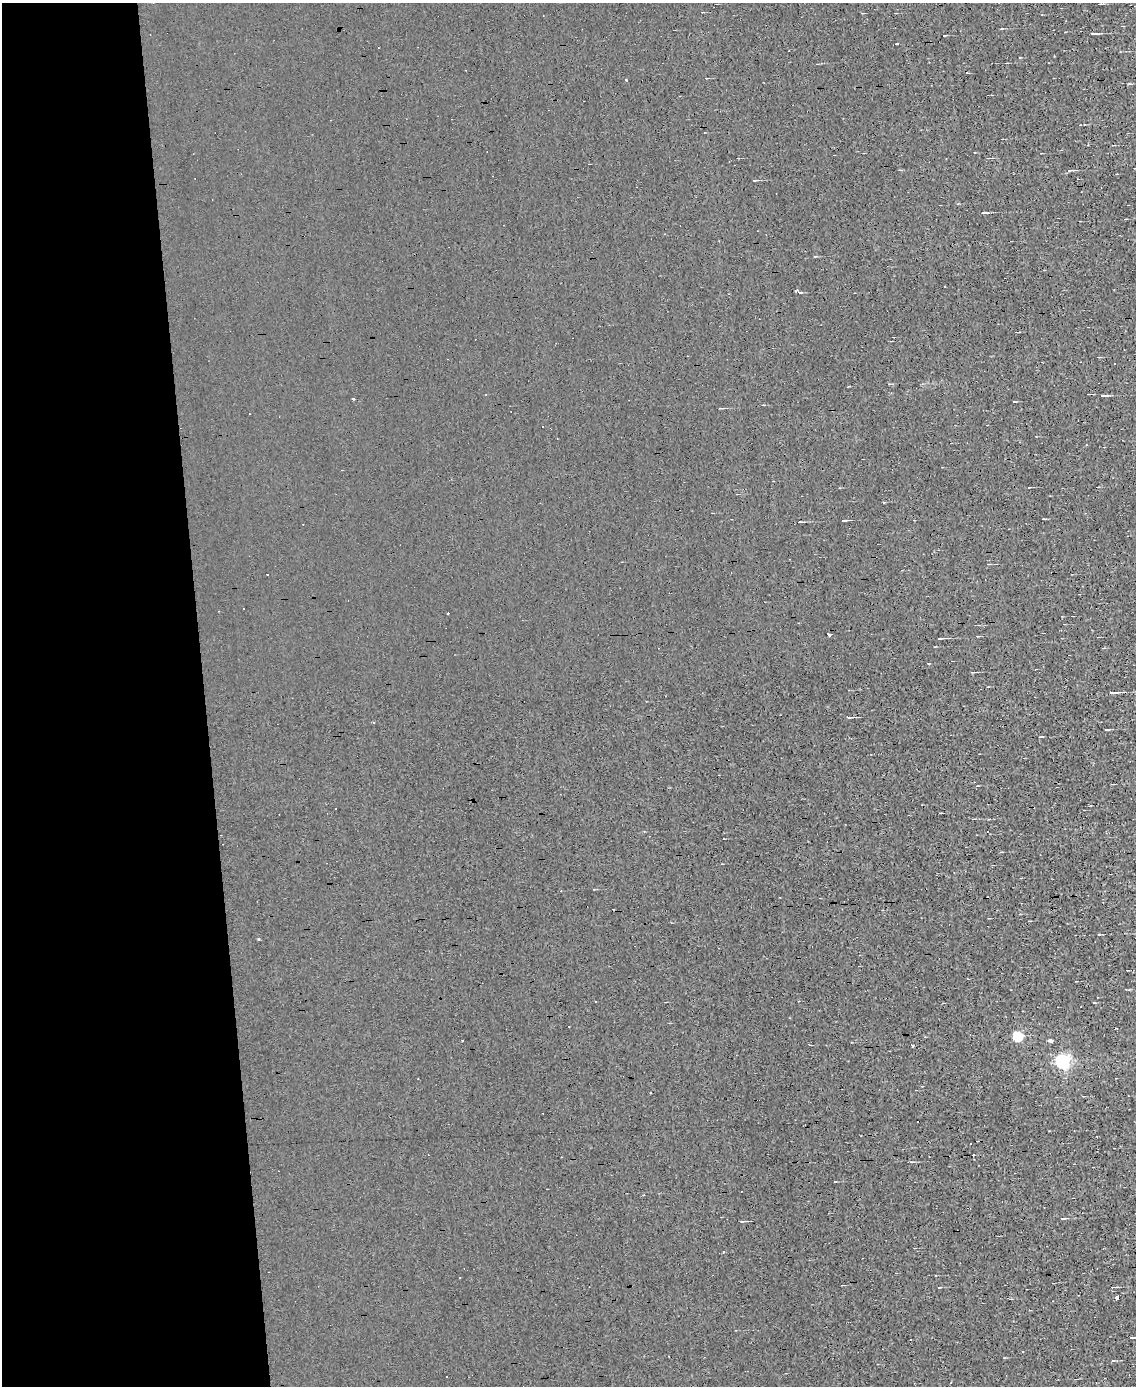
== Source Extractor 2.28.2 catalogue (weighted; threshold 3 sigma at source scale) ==
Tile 5 of 4 x 3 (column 1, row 2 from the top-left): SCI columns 1-1134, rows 1518-2901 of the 4534 x 4526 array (HDU 1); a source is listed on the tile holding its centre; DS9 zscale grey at full resolution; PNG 1138 x 1388 px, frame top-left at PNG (2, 3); no overlay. Shown black and unused: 18% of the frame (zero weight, under 3 of 4 exposures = <1% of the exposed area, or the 3 px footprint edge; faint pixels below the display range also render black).
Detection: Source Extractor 2.28.2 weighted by HDU 2 'WHT'; one run over the whole footprint, this tile lists its part. Background 0.0026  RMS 0.011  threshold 0.0484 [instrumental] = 3 sigma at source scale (4.5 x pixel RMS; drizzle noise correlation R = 1.50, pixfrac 1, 0.05/0.05 arcsec/px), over >= 5 px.
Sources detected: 44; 18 cosmic-ray / hot-pixel residue — not listed; the other 26 listed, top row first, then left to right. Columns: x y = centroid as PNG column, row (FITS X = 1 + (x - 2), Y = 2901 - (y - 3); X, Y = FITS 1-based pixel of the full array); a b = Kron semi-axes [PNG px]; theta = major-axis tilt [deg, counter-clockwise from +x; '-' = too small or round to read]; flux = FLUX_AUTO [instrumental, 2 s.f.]
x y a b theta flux
1100 4 4 2 - 1.1
1093 34 5 3 - 1.3
626 80 3 2 - 1.1
1069 170 7 3 9 1.4
754 180 5 2 - 0.89
984 212 8 3 0 1.7
797 291 5 3 - 2.9
1102 396 6 3 1 1.4
884 502 3 2 - 0.85
844 520 7 2 5 1.2
800 522 4 2 - 1.1
448 613 3 2 - 1.1
829 634 4 3 - 6.5
939 638 5 2 - 1.2
972 672 6 2 4 1.1
1113 692 13 3 0 3.6
849 717 7 3 -1 1.5
1017 1036 5 5 - 64
1051 1040 4 3 - 8.8
912 1045 3 3 - 2.3
1062 1061 5 5 - 230
1063 1219 4 3 - 0.98
1114 1287 7 2 0 1.1
1116 1298 4 3 - 4.8
1132 1338 11 3 4 2.8
447 1376 2 2 - 1.2
Isophote crosses this tile's border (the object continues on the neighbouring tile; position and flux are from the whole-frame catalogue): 1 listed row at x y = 1132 1338
Unlisted compact peaks at least as high as the median listed source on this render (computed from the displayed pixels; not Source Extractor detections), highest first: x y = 1099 934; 897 44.